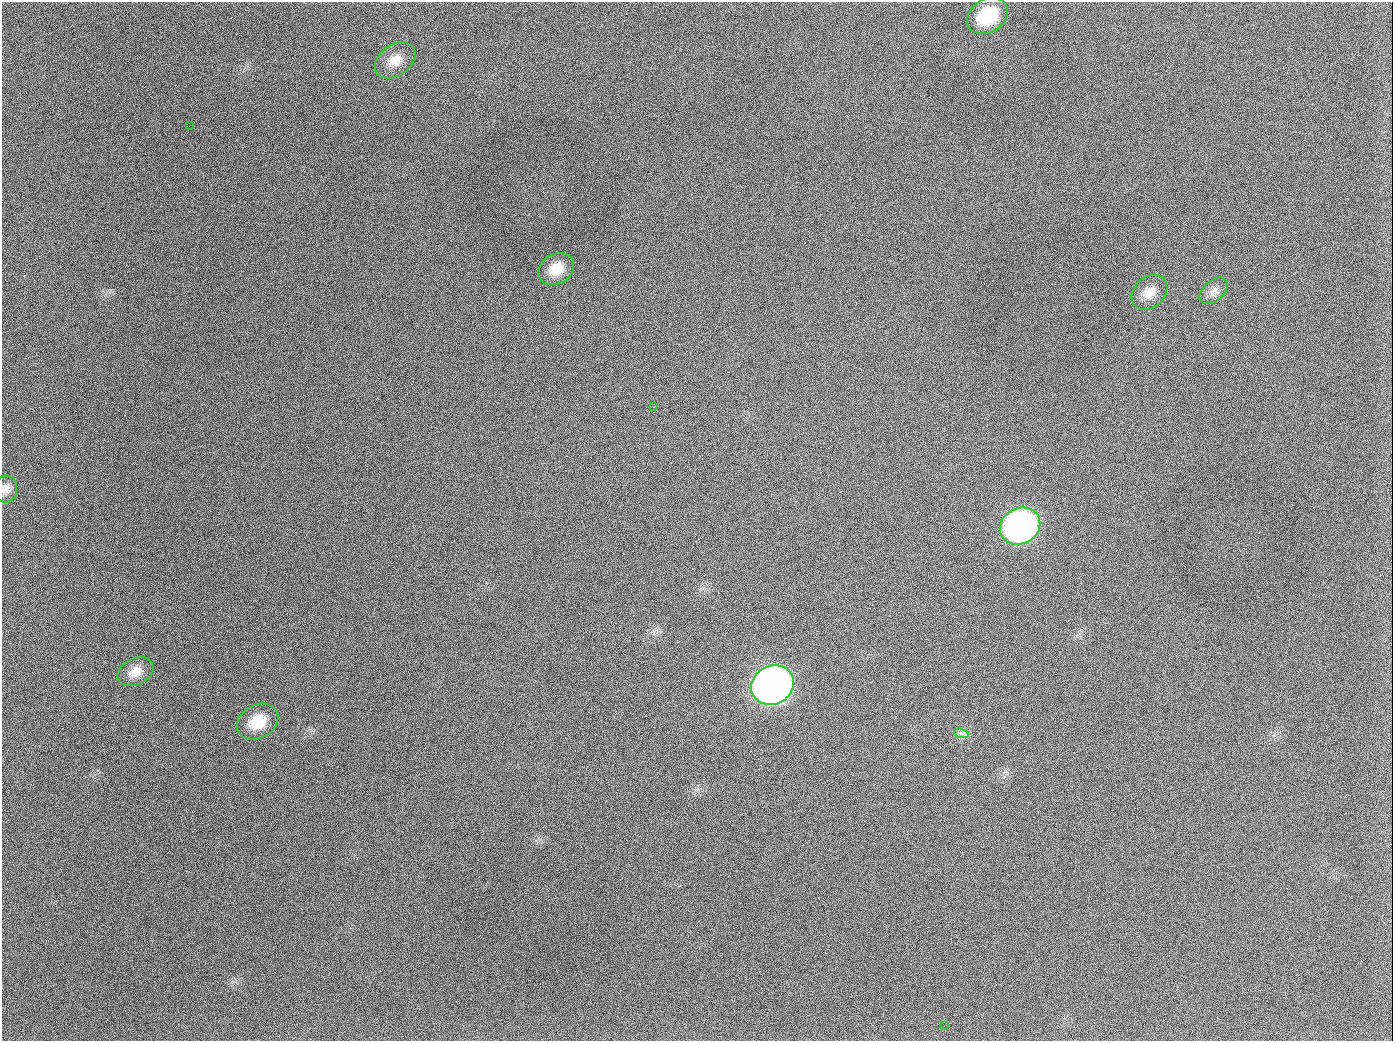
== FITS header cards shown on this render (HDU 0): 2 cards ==
NAXIS1  =                 1391
NAXIS2  =                 1039

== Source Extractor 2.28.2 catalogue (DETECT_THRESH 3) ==
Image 1391 x 1039 px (HDU 0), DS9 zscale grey, 1 PNG px = 1 image px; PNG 1395 x 1043 px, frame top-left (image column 1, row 1039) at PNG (2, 2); each listed source drawn as its Kron ellipse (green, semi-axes under 4 px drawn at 4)
Background 1770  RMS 76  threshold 229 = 3 sigma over >= 5 px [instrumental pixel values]
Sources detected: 14; all 14 listed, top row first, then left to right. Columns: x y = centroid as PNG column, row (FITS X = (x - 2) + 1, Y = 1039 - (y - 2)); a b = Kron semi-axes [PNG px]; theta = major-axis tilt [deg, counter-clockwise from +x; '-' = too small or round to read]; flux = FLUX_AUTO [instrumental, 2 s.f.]
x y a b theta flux
987 16 22 16 34 2.6e+05
395 60 22 15 36 9.1e+04
189 126 2 2 - 4.7e+03
556 269 19 15 32 1.0e+05
1214 291 16 10 41 4.1e+04
1149 292 20 15 43 7.5e+04
654 407 3 2 - 3.7e+03
5 489 13 12 - 3.7e+04
1020 526 21 18 27 2.1e+06
135 672 19 13 27 7.3e+04
773 685 22 19 28 4.6e+06
258 722 22 16 29 1.5e+05
961 733 7 4 -19 1.4e+04
944 1026 3 2 - 3.9e+03
At the frame edge (FLAGS 8, measured only in part): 1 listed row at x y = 5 489